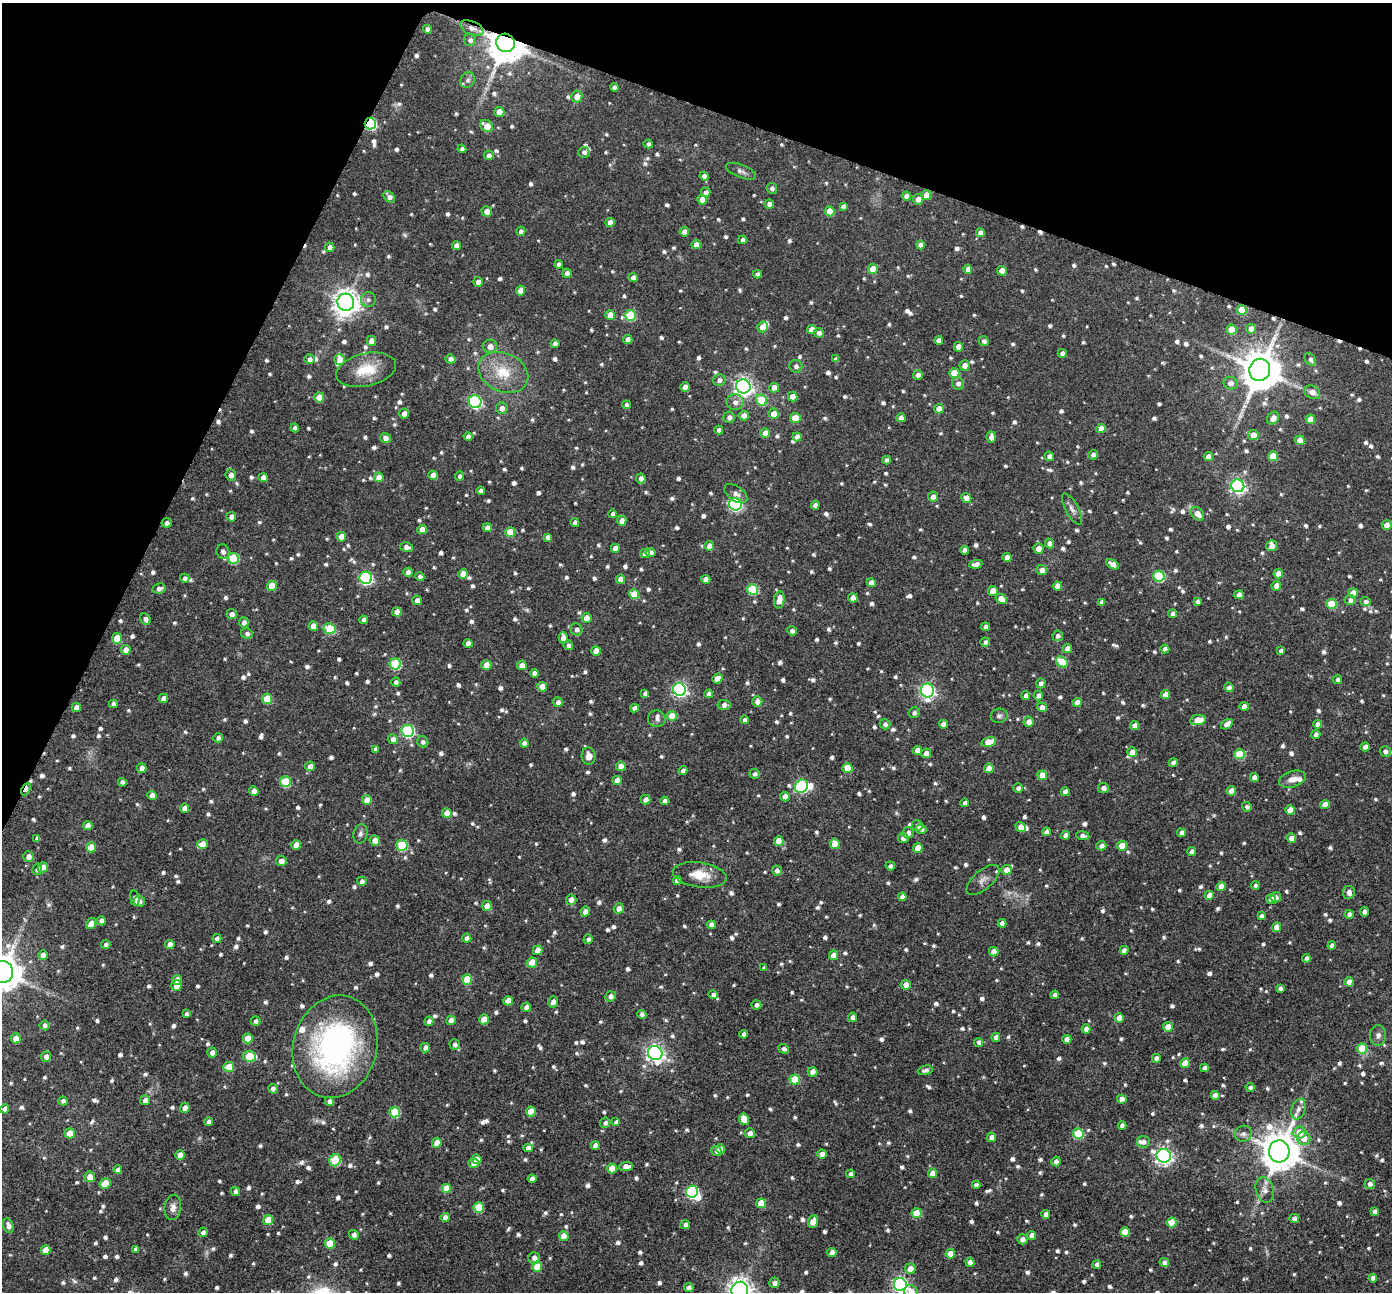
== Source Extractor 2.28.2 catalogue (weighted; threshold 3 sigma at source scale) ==
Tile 2 of 4 x 4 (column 2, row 1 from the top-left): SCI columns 1398-2787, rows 4020-5309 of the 5573 x 5589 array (HDU 1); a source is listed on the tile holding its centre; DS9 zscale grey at full resolution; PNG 1394 x 1294 px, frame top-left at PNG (2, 3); each listed source drawn as its Kron ellipse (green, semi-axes under 4 px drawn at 4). Shown black and unused: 20% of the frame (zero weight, under 8 of 16 exposures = <1% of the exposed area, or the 3 px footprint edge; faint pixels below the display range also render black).
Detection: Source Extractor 2.28.2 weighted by HDU 2 'WHT'; one run over the whole footprint, this tile lists its part. Background 0.0453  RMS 0.0065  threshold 0.0267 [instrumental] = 3 sigma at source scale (4.09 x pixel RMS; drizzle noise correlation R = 1.36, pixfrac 0.8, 0.05/0.05 arcsec/px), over >= 5 px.
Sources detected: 1325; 5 too faint to see at this stretch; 2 inside a brighter object's white glare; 4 cosmic-ray / hot-pixel residue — neither listed nor drawn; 18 inside a brighter listed object's ellipse — not listed separately; of the other 1296, all 500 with FLUX_AUTO >= 1.96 (the completeness limit of this list) listed and drawn (796 fainter detections not listed), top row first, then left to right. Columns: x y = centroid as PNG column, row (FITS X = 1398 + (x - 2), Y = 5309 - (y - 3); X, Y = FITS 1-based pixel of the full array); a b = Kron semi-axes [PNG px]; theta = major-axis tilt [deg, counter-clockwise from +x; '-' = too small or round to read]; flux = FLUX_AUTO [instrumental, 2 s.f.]
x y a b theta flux
472 28 12 6 -22 3.5
427 29 4 4 - 2.5
470 40 6 6 - 2.3
505 43 9 9 - 2000
468 80 8 7 - 2.1
614 87 4 4 - 2.2
577 96 6 5 - 4.9
499 112 5 5 - 7.7
370 124 6 5 - 65
487 126 7 5 -40 8.4
648 144 5 4 - 2.2
462 149 4 4 - 2.2
584 152 6 5 - 2.1
489 155 5 4 - 2.5
741 171 16 6 -21 2.6
704 176 5 4 - 3.9
772 188 5 5 - 2.1
706 192 5 4 - 2.3
926 195 5 5 - 8.4
906 196 4 4 - 3.1
389 197 6 4 -46 2.9
918 199 5 5 - 3.8
702 200 5 4 - 6.1
769 204 5 4 - 2.9
843 206 4 4 - 2.1
487 211 5 5 - 5.3
830 211 5 5 - 11
610 222 4 4 - 5.3
521 231 4 4 - 2.6
684 232 4 4 - 4.1
980 232 4 4 - 3.5
742 240 4 4 - 2.2
696 244 4 4 - 5.3
456 245 4 4 - 3.8
920 245 4 4 - 3.5
330 247 5 4 - 2.6
559 264 4 4 - 2.2
873 269 5 5 - 13
968 269 4 4 - 3.1
1002 271 5 4 - 6.8
567 273 5 4 - 3
757 274 4 4 - 2.3
633 278 4 4 - 3.1
478 282 5 4 - 3.4
520 290 5 4 - 6.1
368 300 7 7 - 2.1
346 302 8 8 - 700
1241 310 5 5 - 14
610 315 5 5 - 9
630 315 5 5 - 29
762 327 5 5 - 5.4
812 329 5 4 - 6.5
1251 329 5 4 - 3.6
1231 330 5 5 - 13
819 333 5 5 - 2.4
628 339 4 4 - 3.5
939 340 4 4 - 4.6
371 341 5 5 - 5.1
984 341 5 5 - 2.2
555 344 4 4 - 2.7
490 346 7 6 - 4.5
958 347 5 4 - 5.7
1062 353 4 4 - 2.3
309 359 5 5 - 2.2
340 359 5 5 - 5
450 359 5 4 - 2.9
836 359 4 4 - 2.3
1310 359 7 5 -55 2
964 365 5 5 - 3.6
796 366 6 6 - 2.4
366 370 30 16 13 17
1260 370 11 10 - 2000
503 372 26 19 -24 21
954 373 5 5 - 15
918 375 5 5 - 2.5
719 380 6 6 - 2.4
958 383 6 6 - 2.6
1230 383 7 6 - 3.1
743 386 7 7 - 280
685 387 4 4 - 4.2
774 388 5 4 - 6.3
1312 392 8 6 -28 4.8
319 397 5 5 - 10
793 397 5 4 - 7.7
761 400 6 5 - 22
475 402 6 6 - 84
735 402 8 8 - 3.6
627 405 4 4 - 2.1
502 408 6 6 - 3.4
939 409 5 4 - 5.8
404 414 5 5 - 4.1
773 414 5 5 - 6
744 416 5 4 - 4.6
729 417 5 5 - 2.6
795 418 5 5 - 13
901 418 4 4 - 4.1
1273 418 7 5 52 4.6
1310 419 5 4 - 7.7
295 428 4 4 - 2.3
1101 429 5 4 - 6.2
719 430 4 4 - 2.4
765 433 5 4 - 5
1253 435 5 5 - 7.5
468 437 4 4 - 2.6
797 437 4 4 - 4.4
991 437 5 4 - 3.5
385 438 5 5 - 3.5
1300 440 5 4 - 8.3
1093 455 5 5 - 2.4
1049 456 5 4 - 3.1
1273 456 5 5 - 15
1208 457 5 4 - 4.9
887 460 4 4 - 2.1
231 475 6 5 - 3.4
433 475 5 4 - 5.5
460 476 4 4 - 2
263 477 4 4 - 4
379 477 5 4 - 7
641 478 5 5 - 3
1238 486 6 6 - 160
481 491 4 4 - 2.7
736 494 13 7 -35 3.1
933 497 5 5 - 4
966 498 5 4 - 4.5
735 504 6 6 - 110
815 505 4 4 - 2.4
1072 509 17 6 -61 3.1
613 514 4 4 - 2.2
1197 514 8 5 -45 5.8
231 517 5 5 - 3.2
622 521 5 4 - 4.4
167 523 5 5 - 2.3
575 523 4 4 - 2.4
1387 525 5 4 - 4.4
487 528 4 4 - 3.6
422 530 5 4 - 7.1
510 532 5 5 - 14
341 537 5 5 - 7.4
547 537 4 4 - 2.4
1049 543 5 4 - 2.7
709 546 5 4 - 4.8
1272 546 5 5 - 4
407 547 7 4 -10 3.8
615 548 4 4 - 4.3
1038 548 5 5 - 5.2
964 550 4 4 - 3.1
223 552 7 6 - 2.6
645 553 5 4 - 4
651 553 5 4 - 3.1
233 558 5 5 - 27
1007 558 4 4 - 3.9
976 564 6 4 8 2.9
1113 564 7 4 -32 4.8
1042 570 5 5 - 3.9
408 572 4 4 - 3.5
463 574 5 4 - 6.6
1278 574 5 4 - 5.5
420 576 5 4 - 2.1
1159 576 6 5 - 39
185 578 5 4 - 2
366 578 6 6 - 91
620 579 4 4 - 4.8
706 579 4 4 - 4.2
871 583 4 4 - 3.9
272 586 5 5 - 11
1057 586 4 4 - 4.6
1276 586 5 5 - 4.1
159 588 7 5 11 2.6
753 589 5 5 - 27
993 591 5 5 - 8.3
1353 593 5 5 - 7
634 594 5 5 - 13
1239 595 5 4 - 3.6
853 598 4 4 - 5.5
1001 599 6 4 -30 6.1
417 600 5 5 - 3.8
779 600 8 5 82 7.7
1350 600 5 5 - 2.4
1197 601 4 4 - 2
1102 602 4 4 - 2.5
1366 602 5 4 - 2
1331 604 5 5 - 21
397 612 5 4 - 6
232 614 5 5 - 3.4
1173 614 4 4 - 2.9
586 618 5 5 - 5.3
145 619 6 5 - 2.4
363 620 4 4 - 2.2
244 622 5 5 - 2.5
313 626 5 5 - 6.8
985 627 4 4 - 2.2
330 629 6 5 - 27
577 629 6 5 - 2.6
792 631 5 4 - 2.1
247 634 6 5 - 2
1058 636 5 5 - 2.1
117 638 5 5 - 14
563 638 5 4 - 4.9
985 642 5 4 - 2.1
468 643 4 4 - 4.6
568 645 5 4 - 2.2
1067 648 5 4 - 4
1165 649 4 4 - 2.8
126 650 5 5 - 4.2
596 651 5 5 - 7.2
1281 651 4 4 - 2.2
1062 662 6 5 - 17
395 664 5 5 - 39
486 665 5 4 - 7.6
522 665 5 5 - 7.1
534 673 4 4 - 3
717 679 5 4 - 6.5
1337 680 4 4 - 2.2
396 682 4 4 - 2.2
1041 683 5 4 - 2.5
542 687 5 4 - 7.9
1229 687 5 4 - 2.2
679 689 6 6 - 140
927 691 7 6 - 170
645 693 4 4 - 2.1
709 694 4 4 - 3.3
1165 694 4 4 - 5.7
1026 696 4 4 - 2.8
1038 696 5 4 - 2.9
163 698 5 4 - 2.9
267 699 5 5 - 18
757 701 5 5 - 4.4
558 702 5 5 - 2.3
1077 702 4 4 - 5.1
113 704 4 4 - 2.5
724 705 7 5 -4 3.6
1244 706 4 4 - 3.1
1042 707 5 4 - 4.9
76 708 4 4 - 4.5
635 708 4 4 - 3.2
914 713 5 5 - 2
672 716 5 5 - 13
999 716 8 7 - 2.2
657 719 9 8 - 2.4
745 720 4 4 - 2.4
1198 720 8 5 8 10
1029 722 5 5 - 4.5
885 724 5 5 - 2
943 724 4 4 - 3.3
1227 724 7 4 32 4.5
1317 724 4 4 - 3
1134 726 5 4 - 4
408 731 6 6 - 88
1316 734 4 4 - 2.5
218 738 5 4 - 2.6
393 739 5 5 - 3.7
423 742 6 5 - 2.2
989 742 7 4 14 11
524 743 4 4 - 3.5
1365 747 5 4 - 2.9
375 749 4 4 - 2
917 750 5 4 - 4.8
1385 751 5 5 - 2.5
1132 752 5 5 - 6
926 753 5 5 - 4.3
1240 754 5 5 - 21
588 756 8 7 - 4.7
1173 763 4 4 - 3.2
310 766 5 4 - 4.4
621 766 5 4 - 6.2
142 768 4 4 - 4.2
847 768 5 5 - 15
989 768 5 5 - 8.7
683 771 4 4 - 2.5
755 774 5 5 - 2
1042 775 5 4 - 8.2
1254 777 4 4 - 3.9
1292 779 14 8 16 4.7
617 780 5 4 - 5
122 782 4 4 - 2
285 782 5 5 - 25
801 786 7 6 - 87
1018 788 5 4 - 2.2
1103 788 5 5 - 3.1
26 789 7 4 63 5.8
254 791 4 4 - 4.5
1231 791 5 4 - 6.3
1065 792 4 4 - 3.7
152 795 4 4 - 5.2
785 797 5 4 - 4.7
367 800 5 5 - 8.5
645 800 5 4 - 3.5
664 801 4 4 - 2.5
965 803 4 4 - 2.3
1325 805 4 4 - 7
1247 807 5 4 - 2
184 808 5 4 - 4.9
1290 810 5 4 - 6.9
447 813 5 4 - 5.8
88 826 5 4 - 4.7
917 826 5 5 - 2.9
1021 827 5 4 - 7.1
921 829 5 5 - 2.2
1046 832 4 4 - 3.1
908 833 5 5 - 2.8
1181 833 4 4 - 2.2
360 834 10 7 76 2.1
1065 835 4 4 - 3.2
1083 836 7 4 -7 2.7
37 838 4 4 - 2.2
903 838 5 5 - 2.9
1291 838 5 4 - 4.4
375 840 5 5 - 5.7
779 841 5 4 - 7.1
202 844 5 5 - 4.5
835 844 5 5 - 7.9
296 845 5 4 - 6.1
402 845 5 5 - 35
1101 846 5 4 - 2.7
1122 846 5 5 - 9.3
91 847 5 5 - 11
918 848 5 4 - 9
1191 851 4 4 - 2.7
28 856 5 5 - 3.8
281 861 5 5 - 3.8
890 866 5 4 - 2.2
43 867 5 5 - 6.9
37 869 6 5 - 2.3
1007 870 5 5 - 4.7
777 871 5 5 - 2.4
700 875 27 12 -8 11
677 880 4 4 - 4.5
983 880 20 9 41 4.3
362 881 4 4 - 2.6
1255 885 4 4 - 2
1221 887 4 4 - 6.1
1349 892 6 6 - 3.3
1209 895 4 4 - 5.6
902 897 4 4 - 3.1
1276 897 5 5 - 2.2
135 898 8 4 -80 3
1271 899 5 4 - 2.9
571 900 5 5 - 4.2
139 901 6 5 - 2
487 906 5 5 - 5
619 908 5 5 - 3.7
585 912 5 4 - 4.9
1364 912 5 4 - 2.4
1349 914 4 4 - 3.3
1261 916 4 4 - 2.1
101 921 4 4 - 2.7
1002 923 4 4 - 3.1
91 924 6 4 56 4.7
711 925 4 4 - 3.1
1277 927 5 4 - 6.6
217 938 4 4 - 2.2
467 938 4 4 - 3
588 939 5 4 - 2.1
170 944 4 4 - 4.8
106 945 4 4 - 2
1332 945 4 4 - 3
538 950 5 4 - 5.9
1124 950 4 4 - 3.2
994 952 5 4 - 6.4
43 955 5 5 - 3.2
833 955 4 4 - 5.5
1306 958 4 4 - 2.1
532 963 5 5 - 15
764 968 4 4 - 2
2 972 11 11 - 1800
467 979 5 5 - 17
177 980 5 5 - 5
1349 982 4 4 - 5.9
906 985 5 5 - 4.6
176 986 5 5 - 5.3
1280 988 4 4 - 2
713 995 4 4 - 2.4
1055 995 4 4 - 2.5
610 996 5 5 - 3
508 1001 5 4 - 6
553 1002 5 5 - 3.2
756 1005 5 4 - 2.3
526 1007 4 4 - 3.2
186 1014 4 4 - 2
642 1014 5 4 - 2.4
852 1017 4 4 - 2.5
1119 1018 4 4 - 5.2
484 1019 5 5 - 10
451 1020 4 4 - 4.7
256 1021 5 5 - 2
429 1021 5 4 - 2.6
44 1025 5 5 - 2.3
1168 1027 5 5 - 6.6
1086 1029 4 4 - 4.1
744 1034 4 4 - 2.5
1378 1035 10 8 88 2.6
996 1037 5 4 - 3.4
16 1038 5 5 - 7.1
248 1038 5 5 - 9.5
1067 1039 4 4 - 4.3
979 1042 4 4 - 2.2
455 1044 5 5 - 2.1
335 1047 52 42 75 150
425 1048 4 4 - 2.8
1362 1048 5 5 - 19
784 1049 5 4 - 2
212 1052 5 5 - 3.6
655 1053 7 7 - 260
249 1056 6 5 - 21
46 1057 5 5 - 3.1
1156 1058 4 4 - 2.7
1185 1063 5 4 - 8.1
229 1067 5 5 - 14
1204 1068 4 4 - 3
925 1070 7 4 14 2.3
812 1072 5 4 - 5.5
795 1080 5 5 - 20
1250 1087 4 4 - 2.1
273 1089 5 4 - 2.3
1215 1095 4 4 - 5.1
1122 1099 5 4 - 4.6
145 1100 5 5 - 4
63 1101 4 4 - 2.2
329 1101 4 4 - 3.9
185 1108 5 4 - 3.5
5 1109 4 4 - 3.1
1298 1109 11 7 73 2.7
531 1111 5 5 - 11
395 1112 5 5 - 27
744 1119 6 5 - 7.8
209 1122 4 4 - 3.2
616 1122 4 4 - 2.2
605 1123 5 5 - 2
1122 1125 4 4 - 2.3
1299 1132 6 6 - 8.4
70 1133 5 5 - 8.5
750 1133 5 5 - 3.5
1078 1134 5 5 - 29
1243 1134 9 8 - 2.6
991 1137 5 4 - 3.6
1304 1138 7 6 - 7
1143 1142 6 6 - 2.7
437 1143 5 4 - 7
595 1145 4 4 - 4.9
528 1148 4 4 - 3.3
720 1149 4 4 - 4.8
716 1151 5 5 - 2
1279 1151 11 10 - 1900
822 1154 4 4 - 4.2
180 1155 5 5 - 6.4
1164 1156 7 6 - 230
477 1159 5 4 - 5.5
335 1160 6 5 - 32
1056 1161 5 4 - 2.6
474 1163 5 5 - 6.1
626 1167 7 4 3 5.7
612 1168 5 5 - 8.7
118 1170 4 4 - 2.8
932 1173 4 4 - 6.6
851 1174 4 4 - 2.6
90 1177 5 5 - 7
532 1179 4 4 - 3.3
105 1183 6 5 - 10
1370 1184 5 5 - 2.7
976 1185 4 4 - 2.7
446 1188 5 5 - 12
1265 1190 13 9 -73 3.9
235 1191 4 4 - 2.4
692 1192 6 6 - 78
761 1203 5 5 - 12
173 1207 13 8 84 3.9
479 1207 5 5 - 20
1375 1211 4 4 - 2.6
917 1213 5 5 - 19
1046 1214 4 4 - 3.8
445 1217 4 4 - 3.4
1294 1218 5 4 - 2.8
268 1220 5 5 - 16
813 1222 6 5 - 8.5
1172 1222 5 5 - 14
685 1225 5 4 - 2.3
8 1226 7 5 -71 3.4
203 1232 5 4 - 2.2
1125 1232 5 5 - 12
354 1235 5 4 - 2.6
1032 1235 4 4 - 3.1
564 1236 5 4 - 7.4
1022 1239 5 5 - 3.7
330 1243 5 5 - 15
136 1249 4 4 - 2.8
45 1250 5 5 - 8.7
832 1253 4 4 - 4.7
950 1254 5 4 - 8.4
534 1258 6 5 - 3
970 1262 5 4 - 3.3
1164 1263 5 4 - 2.6
1097 1264 4 4 - 2.8
537 1267 5 5 - 13
910 1269 5 5 - 5.4
1373 1278 4 4 - 3.2
774 1283 5 5 - 2.5
900 1285 6 6 - 180
689 1288 5 4 - 2.6
740 1290 8 8 - 580
911 1292 7 6 - 6.5
Overlapping masked pixels (flux is a lower limit): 5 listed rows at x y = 472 28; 505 43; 370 124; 1241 310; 26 789
Isophote crosses this tile's border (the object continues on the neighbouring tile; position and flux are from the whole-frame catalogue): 5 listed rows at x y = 1385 751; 2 972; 900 1285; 740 1290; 911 1292